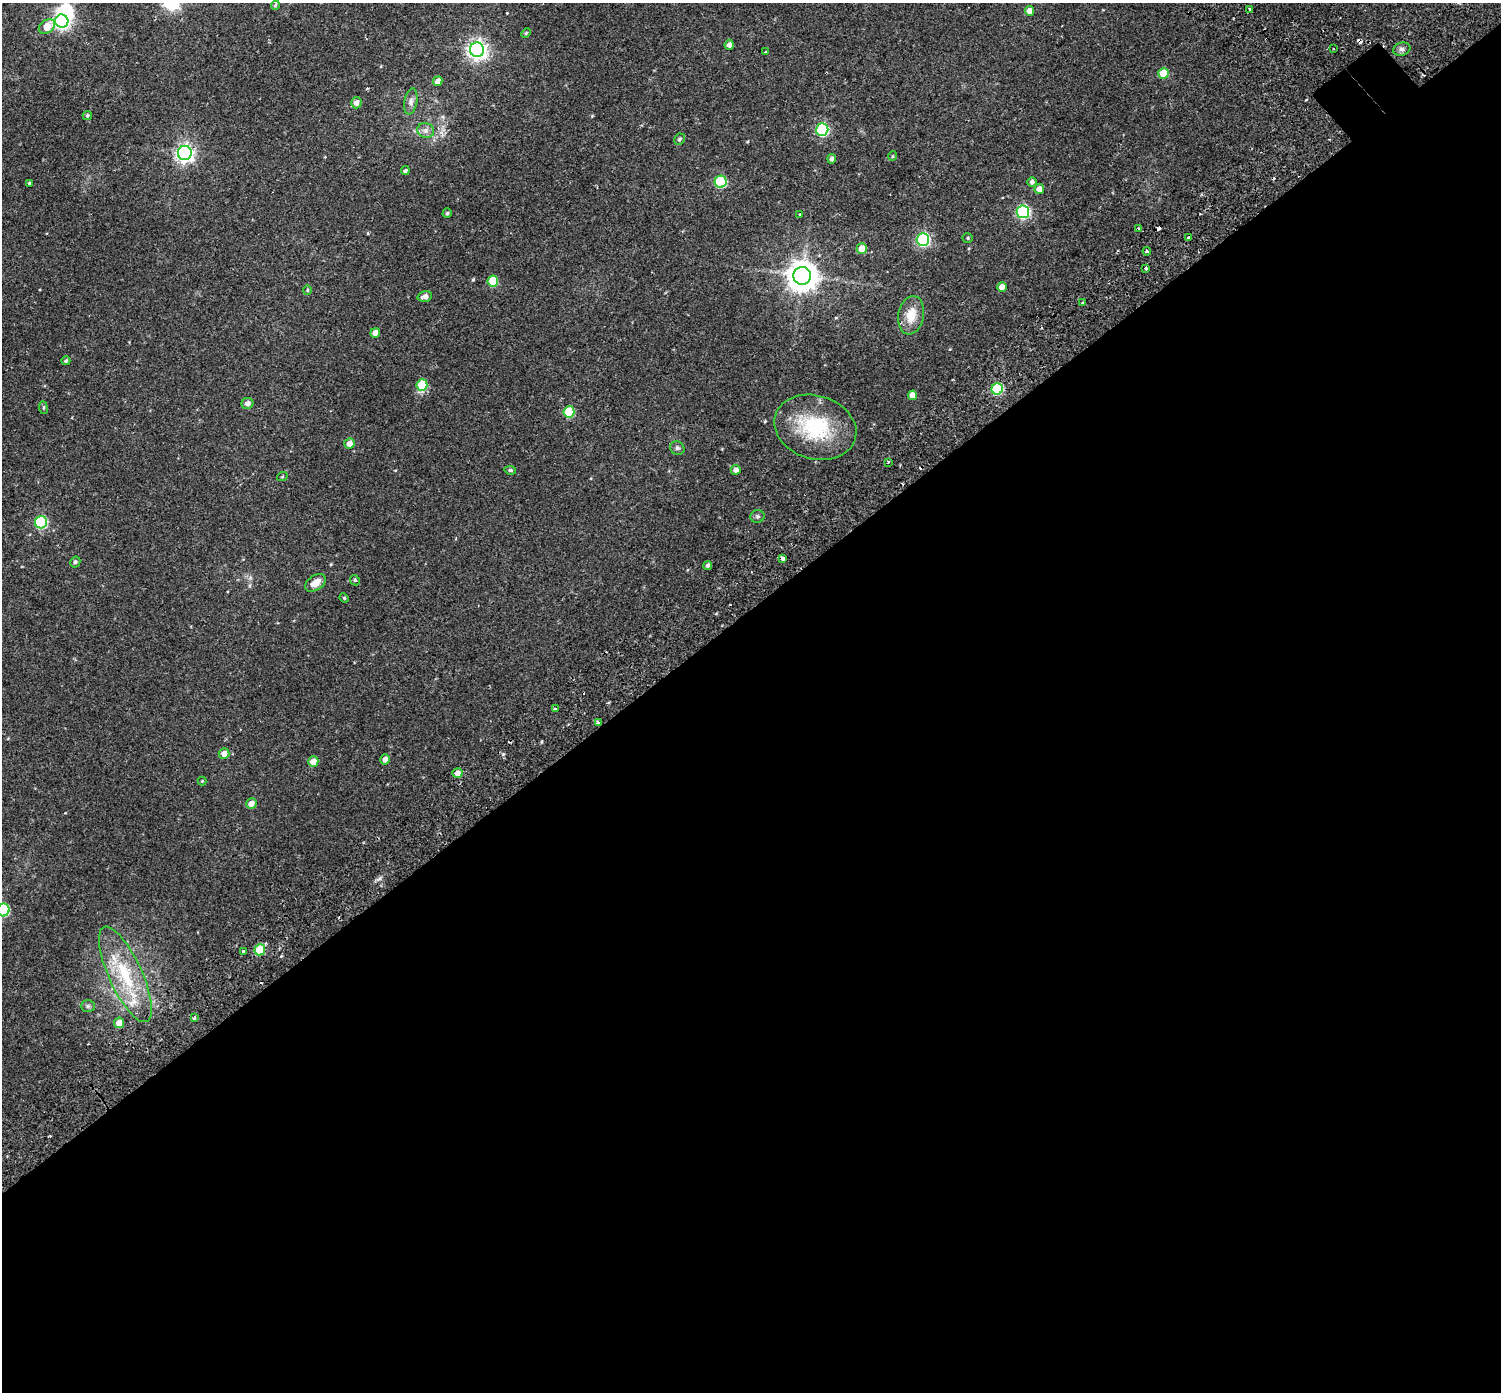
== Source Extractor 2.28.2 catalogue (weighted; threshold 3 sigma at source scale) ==
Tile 15 of 4 x 4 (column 3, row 4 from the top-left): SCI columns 3069-4567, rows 241-1630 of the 6143 x 6102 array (HDU 1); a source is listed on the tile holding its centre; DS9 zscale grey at full resolution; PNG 1503 x 1394 px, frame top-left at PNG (2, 3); each listed source drawn as its Kron ellipse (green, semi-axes under 4 px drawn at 4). Shown black and unused: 57% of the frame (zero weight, under 2 of 3 exposures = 5% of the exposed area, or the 3 px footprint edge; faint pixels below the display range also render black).
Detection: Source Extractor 2.28.2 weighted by HDU 2 'WHT'; one run over the whole footprint, this tile lists its part. Background 0.0598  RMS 0.0046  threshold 0.0206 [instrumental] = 3 sigma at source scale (4.5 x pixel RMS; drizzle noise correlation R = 1.50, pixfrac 1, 0.0396/0.0396 arcsec/px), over >= 5 px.
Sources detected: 91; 1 inside a brighter object's white glare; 7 cosmic-ray / hot-pixel residue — neither listed nor drawn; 1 inside a brighter listed object's ellipse — not listed separately; the other 82 listed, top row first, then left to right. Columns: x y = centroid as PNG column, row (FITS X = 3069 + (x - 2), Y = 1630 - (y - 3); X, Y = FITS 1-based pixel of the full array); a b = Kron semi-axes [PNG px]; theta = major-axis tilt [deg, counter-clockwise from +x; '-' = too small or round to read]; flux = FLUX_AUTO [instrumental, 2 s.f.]
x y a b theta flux
275 5 4 4 - 0.59
1250 9 3 3 - 7.7
1029 11 5 4 - 3.3
62 21 6 6 - 120
47 27 9 6 34 6.9
526 33 5 4 - 0.51
729 45 5 4 - 1.9
1333 49 2 2 - 0.5
1402 49 9 6 14 1.3
477 50 7 7 - 210
766 52 3 3 - 0.73
1163 73 5 5 - 11
438 81 5 4 - 3.2
411 101 13 6 79 1.8
356 103 5 5 - 2.5
87 115 5 4 - 0.7
426 130 8 7 - 1.7
822 130 6 6 - 54
679 139 6 5 - 0.97
185 153 7 7 - 160
893 156 5 3 - 0.38
832 159 5 4 - 1.4
405 171 4 4 - 0.72
721 182 6 6 - 36
1032 182 5 5 - 1.3
29 183 3 3 - 0.52
1039 189 5 5 - 3.4
1023 212 6 6 - 62
447 213 4 4 - 0.68
799 214 3 2 - 0.61
1138 229 4 4 - 0.9
1189 237 3 3 - 1.4
968 238 5 4 - 0.57
923 239 6 6 - 73
862 248 5 5 - 6
1147 251 4 3 - 0.69
1146 268 3 3 - 5.5
802 276 9 9 - 670
493 281 5 5 - 16
1002 287 5 4 - 4.3
307 290 4 4 - 0.5
425 296 7 5 13 2.4
1083 303 3 3 - 2.1
911 315 19 12 79 7.9
375 333 5 5 - 3.8
66 361 4 4 - 0.77
422 385 6 5 - 13
997 389 6 5 - 31
912 395 5 4 - 3.2
247 403 6 5 - 2.2
43 408 6 3 -82 0.48
569 412 5 5 - 19
815 427 42 31 -17 33
349 443 5 5 - 3
677 448 7 6 - 1
888 462 3 3 - 0.47
510 470 6 4 -7 0.82
736 470 5 5 - 2.4
282 477 5 3 - 0.38
757 516 7 6 - 0.91
41 522 6 6 - 41
782 558 4 3 - 5.2
75 562 5 5 - 0.87
708 565 4 4 - 0.83
355 580 5 4 - 0.61
316 583 11 7 33 3.9
344 598 5 4 - 0.55
555 709 3 3 - 1.8
598 723 4 3 - 4.1
224 754 5 5 - 3.3
385 759 5 4 - 2.2
313 762 5 5 - 5.6
457 773 5 5 - 2.7
202 781 4 4 - 0.37
251 804 5 5 - 3.5
3 910 6 6 - 41
260 950 5 5 - 14
243 951 3 3 - 1.7
125 974 52 16 -65 25
88 1006 7 6 - 1
194 1018 3 3 - 1.8
119 1023 5 5 - 4.3
Overlapping masked pixels (flux is a lower limit): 2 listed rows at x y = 782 558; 598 723
Isophote crosses this tile's border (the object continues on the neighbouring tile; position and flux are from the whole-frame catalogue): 1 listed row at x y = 3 910